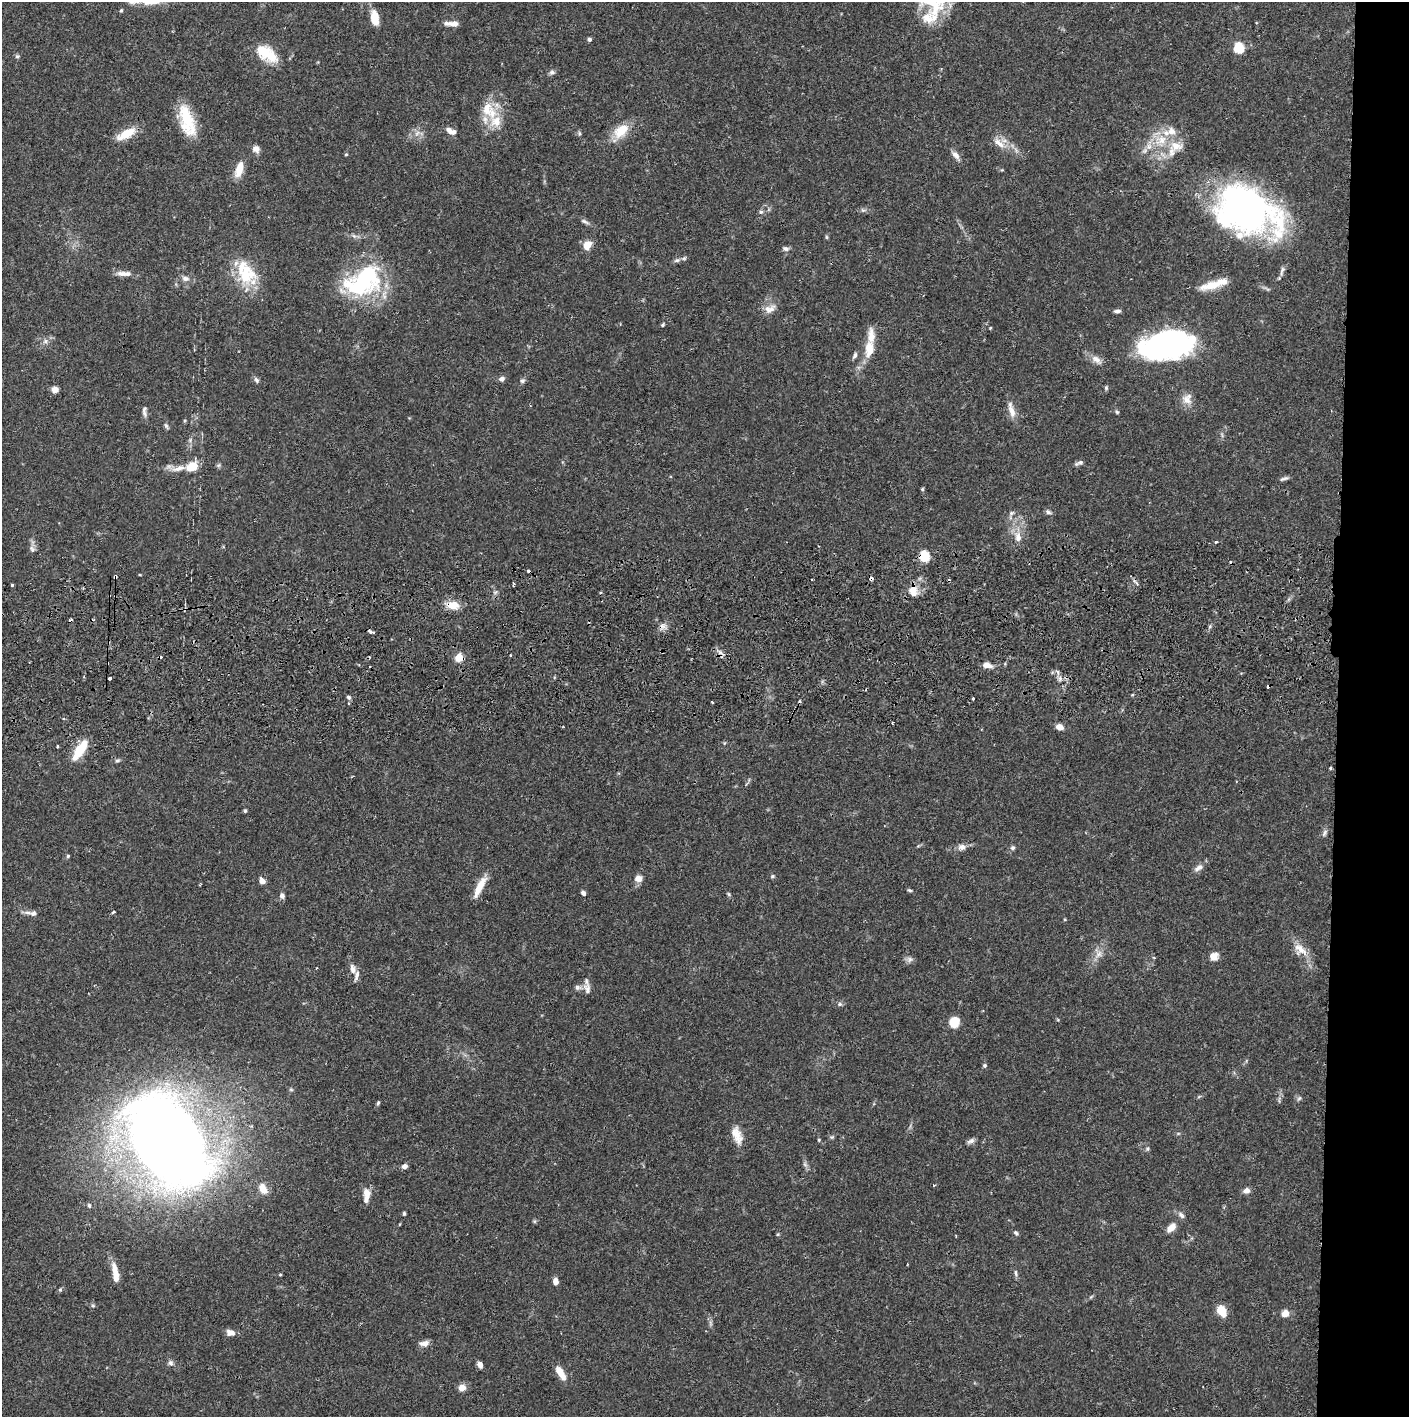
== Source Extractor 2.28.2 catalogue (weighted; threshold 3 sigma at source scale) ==
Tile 6 of 3 x 3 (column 3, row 2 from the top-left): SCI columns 2850-4256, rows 1472-2886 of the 4263 x 4373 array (HDU 1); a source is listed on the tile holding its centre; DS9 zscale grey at full resolution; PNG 1411 x 1419 px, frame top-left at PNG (2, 2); no overlay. Shown black and unused: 5% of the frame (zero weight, under 2 of 3 exposures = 3% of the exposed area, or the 3 px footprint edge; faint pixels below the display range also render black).
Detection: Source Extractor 2.28.2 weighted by HDU 2 'WHT'; one run over the whole footprint, this tile lists its part. Background 0.0683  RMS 0.0049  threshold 0.0219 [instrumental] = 3 sigma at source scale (4.5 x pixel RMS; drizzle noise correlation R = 1.50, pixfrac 1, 0.05/0.05 arcsec/px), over >= 5 px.
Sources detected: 179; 3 inside a brighter object's white glare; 10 cosmic-ray / hot-pixel residue — not listed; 14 inside a brighter listed object's ellipse — not listed separately; the other 152 listed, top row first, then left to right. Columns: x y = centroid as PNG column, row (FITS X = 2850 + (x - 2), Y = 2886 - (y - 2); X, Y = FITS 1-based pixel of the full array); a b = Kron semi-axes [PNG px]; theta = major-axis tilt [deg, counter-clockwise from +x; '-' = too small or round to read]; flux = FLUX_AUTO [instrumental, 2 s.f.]
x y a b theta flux
150 2 31 10 1 10
121 11 5 4 - 0.71
374 18 13 7 -79 9.2
929 18 25 19 22 11
454 24 11 7 5 2.8
589 39 5 4 - 1.1
1239 48 6 5 - 37
267 54 28 14 -34 15
17 56 6 5 - 0.82
552 72 7 6 - 1.3
186 117 39 13 -71 19
496 121 19 18 - 10
449 130 10 7 -51 2.4
621 131 22 13 42 11
417 133 10 5 54 1.7
126 134 24 9 28 9.8
579 134 7 5 -89 0.85
1161 140 20 16 39 13
999 143 19 8 -42 4.8
256 149 9 8 - 2.6
346 154 4 4 - 0.52
956 155 14 6 -52 2.7
239 169 19 8 73 7.4
1245 207 76 45 -31 170
863 210 7 4 -32 0.92
761 212 6 5 - 0.98
585 221 14 5 -25 1.6
354 236 6 5 - 1
826 237 6 4 -89 0.6
587 245 10 8 46 5.7
786 249 8 6 -12 1.5
677 260 8 6 14 1.4
1282 271 16 5 74 1.8
246 272 34 23 -64 22
122 273 13 6 2 3
185 278 10 7 -8 2.4
363 281 49 31 28 56
1212 285 31 10 13 8.7
770 309 17 10 21 4.1
1117 311 9 4 3 1.4
663 325 5 4 - 0.66
990 328 3 3 - 0.51
45 341 7 4 90 1.1
1160 345 40 26 14 110
869 349 21 11 85 8.4
855 355 9 5 65 1.2
1097 360 16 8 -39 3.7
502 379 6 6 - 1.8
256 380 8 6 -60 1.3
522 381 7 6 - 1.1
1106 388 6 5 - 0.72
55 389 7 6 - 3
1187 399 15 13 70 4.6
1011 410 25 7 -75 4.4
144 411 15 5 -87 1.8
166 426 9 4 -60 0.98
1079 463 11 5 22 1.4
218 465 7 5 21 0.86
192 467 13 10 28 8
178 468 23 7 13 5.2
1284 478 13 4 20 1.3
922 489 4 4 - 0.61
1048 512 8 5 -31 1.2
1011 513 7 6 - 1.2
1018 537 13 9 -80 4.5
1216 542 3 3 - 0.74
32 549 10 7 -63 1.7
925 556 6 5 - 38
115 576 4 3 - 4.1
871 578 4 3 - 2.7
12 585 3 3 - 1.5
912 589 17 10 41 5.7
453 605 16 10 -5 6.5
720 652 7 4 -19 1.6
510 655 3 2 - 0.42
459 658 5 5 - 16
987 665 11 6 -7 3.4
84 677 4 3 - 0.53
1060 678 7 4 73 1.1
110 679 3 3 - 2.5
349 697 6 5 - 1
973 698 3 2 - 3.7
892 723 3 2 - 0.58
1059 727 7 5 -22 3.9
724 743 6 4 71 0.51
57 746 3 2 - 0.56
80 750 25 8 55 14
117 760 7 5 16 0.87
1330 768 4 3 - 0.66
245 811 5 4 - 0.67
1324 833 10 5 61 1.4
962 847 10 7 7 2.6
1013 848 6 6 - 1
68 856 5 4 - 0.61
1198 868 14 7 29 2.5
772 876 6 4 23 0.7
638 879 9 8 - 3.1
262 881 8 6 -56 2.4
480 887 26 7 63 7.8
910 890 6 4 -26 0.74
583 893 6 5 - 1.3
729 894 6 4 -88 0.67
282 896 7 6 - 1.7
114 912 3 3 - 0.8
33 913 9 7 15 1.9
1300 949 21 13 -40 6.7
1099 954 12 7 52 3.2
1214 956 10 10 - 3.5
1154 958 4 3 - 0.47
909 959 8 7 - 1.7
316 968 3 2 - 0.34
353 969 13 7 -73 2.9
578 987 10 6 -12 1.5
587 989 15 9 -77 3.1
840 1004 6 5 - 0.92
954 1022 13 11 68 6.4
984 1065 5 5 - 0.78
291 1089 6 4 -1 0.63
1299 1098 7 4 45 0.86
378 1103 6 4 68 0.73
737 1135 23 11 -70 6.7
832 1137 7 5 20 0.77
168 1140 60 37 -56 1300
819 1140 5 3 - 0.51
971 1141 11 6 28 1.6
1147 1149 6 4 18 0.7
805 1164 7 5 -59 1.2
405 1166 6 5 - 1.7
934 1185 5 3 - 0.42
263 1189 13 8 -59 5.8
1246 1191 8 6 18 2.5
366 1195 16 7 86 5.3
89 1205 6 5 - 0.99
404 1213 5 4 - 0.64
1181 1215 11 6 -46 1.7
1171 1228 13 8 45 4
1016 1233 7 5 -44 0.96
1016 1273 9 4 -79 1.1
116 1274 26 7 -78 6.8
280 1275 3 3 - 0.5
555 1281 6 5 - 3.5
60 1289 4 4 - 0.81
93 1306 6 4 -1 0.69
1222 1311 10 7 -57 11
1285 1313 6 6 - 5
710 1323 7 4 -71 1
230 1333 10 7 -9 2.9
424 1343 12 7 5 2.8
171 1363 7 7 - 1.5
480 1365 6 5 - 2.1
560 1373 17 7 -59 6.5
462 1388 7 6 - 4.1
Overlapping masked pixels (flux is a lower limit): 7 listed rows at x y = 1245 207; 925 556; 115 576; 871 578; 912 589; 453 605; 459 658
Isophote crosses this tile's border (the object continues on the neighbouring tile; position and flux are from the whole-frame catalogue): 1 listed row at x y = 150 2